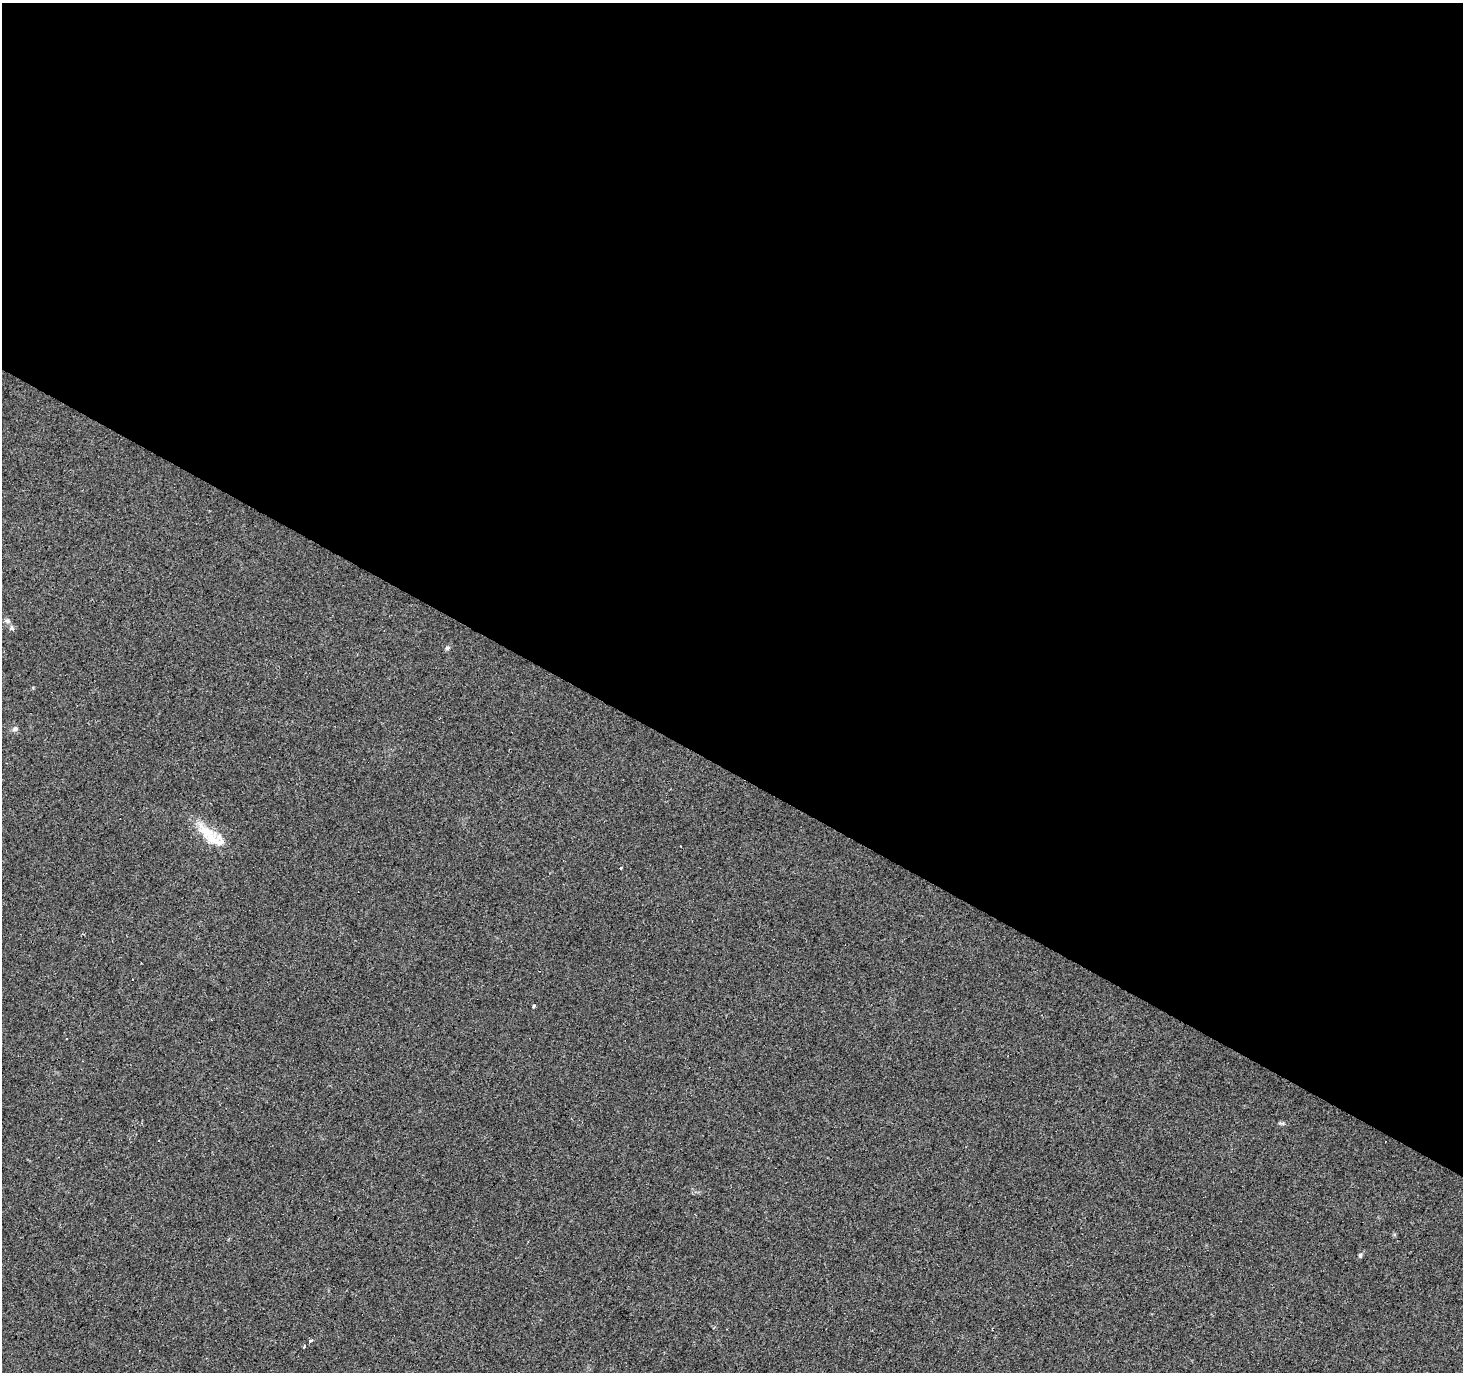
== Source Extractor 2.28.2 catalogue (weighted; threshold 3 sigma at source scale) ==
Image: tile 3 of 4 x 4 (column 3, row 1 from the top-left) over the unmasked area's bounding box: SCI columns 2921-4381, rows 4297-5666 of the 5844 x 5921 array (HDU 1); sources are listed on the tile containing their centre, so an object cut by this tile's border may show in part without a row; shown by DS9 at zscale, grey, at full resolution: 1 PNG px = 1 image px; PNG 1465 x 1374 px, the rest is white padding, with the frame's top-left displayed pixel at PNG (2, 3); no overlay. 56% of this frame is shown black and not used: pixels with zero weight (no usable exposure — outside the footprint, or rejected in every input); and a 3 px margin inside the footprint's outer edge (the drizzle kernel's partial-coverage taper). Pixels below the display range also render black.
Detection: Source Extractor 2.28.2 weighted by HDU 2 'WHT'; one run over the whole footprint, this tile lists its part. Background 0.0217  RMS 0.0064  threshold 0.0287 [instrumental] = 3 sigma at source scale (4.5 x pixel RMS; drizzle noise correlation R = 1.50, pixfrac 1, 0.0396/0.0396 arcsec/px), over >= 5 px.
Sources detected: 19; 4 cosmic-ray / hot-pixel residue — not listed; the other 15 listed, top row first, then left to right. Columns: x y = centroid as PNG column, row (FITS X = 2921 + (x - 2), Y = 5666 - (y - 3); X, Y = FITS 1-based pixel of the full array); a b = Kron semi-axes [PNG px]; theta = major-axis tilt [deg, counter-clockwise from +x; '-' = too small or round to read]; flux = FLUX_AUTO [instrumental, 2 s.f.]
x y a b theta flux
7 621 8 6 -1 1.5
12 628 7 5 -21 1.3
447 648 7 6 - 1.4
15 729 8 6 28 1.6
208 833 38 15 -34 18
680 846 3 2 - 0.38
620 868 3 3 - 3.5
132 979 3 3 - 1.2
534 1006 4 4 - 0.7
67 1039 3 2 - 0.69
1281 1123 10 4 -12 1.1
159 1141 3 3 - 3.6
1360 1255 7 5 82 1
311 1340 3 3 - 9.9
304 1347 4 3 - 6